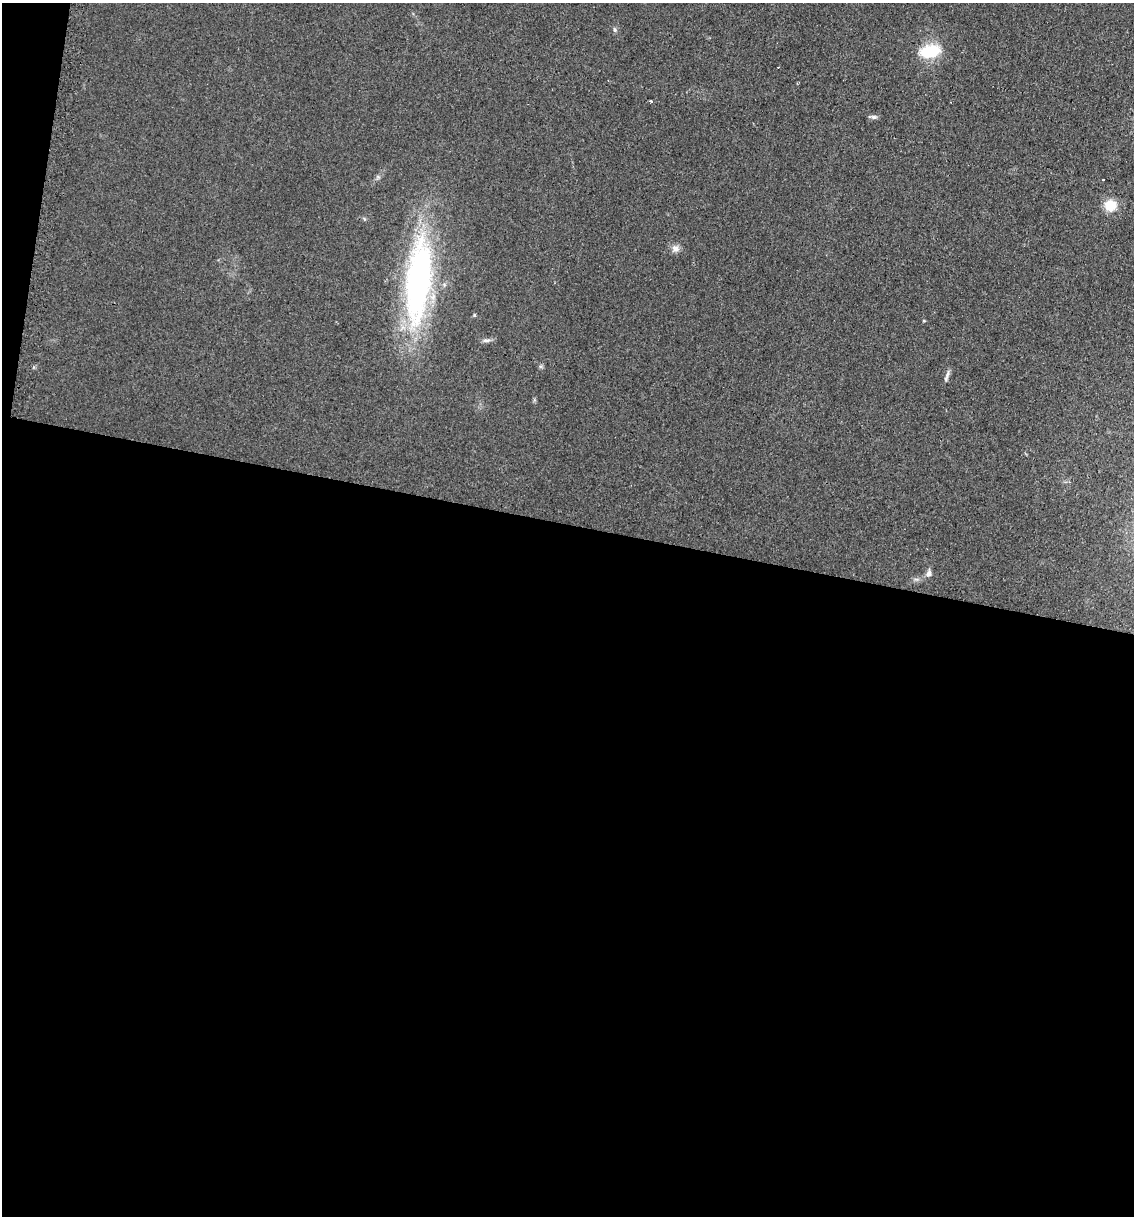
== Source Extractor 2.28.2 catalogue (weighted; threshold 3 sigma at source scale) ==
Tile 13 of 4 x 4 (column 1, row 4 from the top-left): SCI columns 124-1255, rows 1-1214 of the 4903 x 4854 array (HDU 1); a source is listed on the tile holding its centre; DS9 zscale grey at full resolution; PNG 1136 x 1218 px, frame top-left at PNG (2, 3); no overlay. Shown black and unused: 58% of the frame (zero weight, under 2 of 3 exposures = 2% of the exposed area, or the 3 px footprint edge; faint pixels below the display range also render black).
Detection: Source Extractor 2.28.2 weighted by HDU 2 'WHT'; one run over the whole footprint, this tile lists its part. Background 0.101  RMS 0.012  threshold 0.0519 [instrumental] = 3 sigma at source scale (4.5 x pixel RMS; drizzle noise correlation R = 1.50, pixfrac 1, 0.05/0.05 arcsec/px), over >= 5 px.
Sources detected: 14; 1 cosmic-ray / hot-pixel residue — not listed; the other 13 listed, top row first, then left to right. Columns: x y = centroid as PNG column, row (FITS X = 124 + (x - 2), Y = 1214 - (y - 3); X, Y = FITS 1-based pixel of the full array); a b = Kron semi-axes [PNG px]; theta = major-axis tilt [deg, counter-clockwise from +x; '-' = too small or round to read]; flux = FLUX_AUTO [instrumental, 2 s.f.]
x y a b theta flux
615 30 7 5 -79 2.4
930 51 19 11 11 54
651 101 4 3 - 1.3
874 117 9 6 -9 3.1
1103 180 2 2 - 1.3
1110 205 13 12 - 24
675 248 11 10 - 6.6
418 280 95 26 84 370
474 315 5 4 - 1.3
924 321 5 3 - 1.1
486 340 11 5 -1 4
947 376 17 4 71 4.2
929 573 9 6 66 5.7